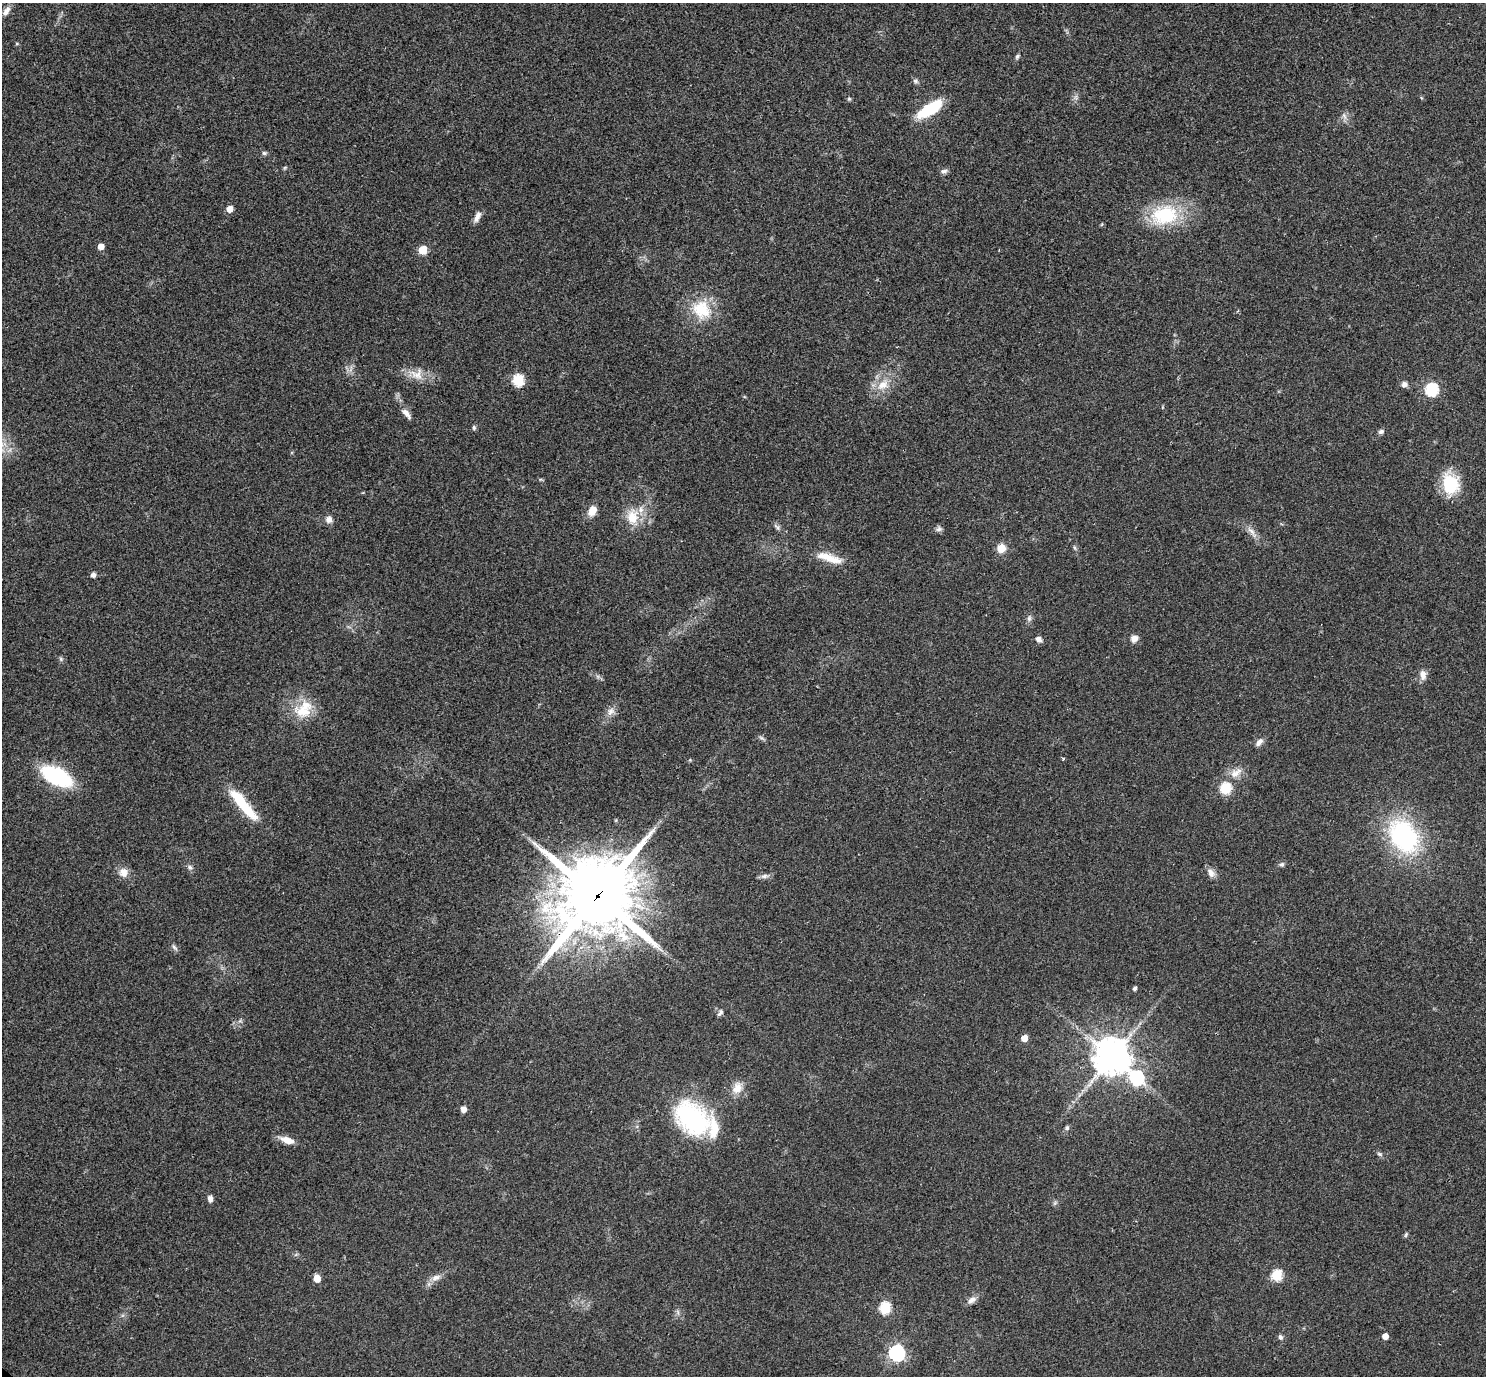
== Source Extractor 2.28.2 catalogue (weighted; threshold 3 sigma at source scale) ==
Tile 10 of 4 x 4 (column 2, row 3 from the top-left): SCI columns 1521-3004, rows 1562-2935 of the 6011 x 6010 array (HDU 1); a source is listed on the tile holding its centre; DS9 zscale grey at full resolution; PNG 1488 x 1378 px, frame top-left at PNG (2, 3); no overlay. Shown black and unused: <1% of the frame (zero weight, under 2 of 3 exposures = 3% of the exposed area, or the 3 px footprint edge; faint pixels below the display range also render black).
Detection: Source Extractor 2.28.2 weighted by HDU 2 'WHT'; one run over the whole footprint, this tile lists its part. Background 0.0573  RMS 0.0073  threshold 0.033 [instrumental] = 3 sigma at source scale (4.5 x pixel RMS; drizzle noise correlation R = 1.50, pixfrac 1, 0.05/0.05 arcsec/px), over >= 5 px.
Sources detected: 80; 2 inside a brighter listed object's ellipse — not listed separately; the other 78 listed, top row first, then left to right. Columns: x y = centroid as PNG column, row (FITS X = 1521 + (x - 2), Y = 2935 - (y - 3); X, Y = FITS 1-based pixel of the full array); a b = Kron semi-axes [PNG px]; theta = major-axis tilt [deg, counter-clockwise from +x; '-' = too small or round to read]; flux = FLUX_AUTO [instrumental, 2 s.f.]
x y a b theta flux
6 11 13 7 53 3.7
17 43 5 3 - 0.72
1017 56 7 4 46 1.4
915 81 8 5 -27 1.5
1076 97 7 4 72 1.6
849 99 5 5 - 1
930 109 28 11 32 30
1344 116 10 5 -65 2.4
264 153 6 5 - 1.4
285 167 6 4 19 0.83
943 171 9 6 15 2.2
230 209 5 5 - 7.6
1164 215 36 24 10 45
477 217 15 6 67 3.7
101 246 5 4 - 6.9
423 250 5 5 - 22
701 310 27 23 -48 26
417 374 19 15 5 10
518 380 6 6 - 56
1404 384 8 7 - 2.6
883 385 18 11 32 11
1431 389 6 6 - 92
406 413 17 7 -51 4.3
474 428 6 5 - 1.2
1381 432 7 6 - 1.8
1450 484 23 17 -79 30
592 511 11 8 60 7.7
632 517 21 15 90 14
329 520 8 8 - 3.6
777 527 12 4 -49 2
939 529 9 6 24 2
1252 532 21 6 -51 5
1001 548 10 9 - 7.9
1075 548 6 4 -71 1.1
829 558 35 9 -16 14
93 575 7 6 - 2.1
1029 618 9 6 90 2
1038 639 7 6 - 2.9
1134 639 8 8 - 4.3
61 659 6 4 -47 1.2
1423 675 12 9 -86 4.7
303 709 27 20 39 19
611 711 12 9 55 4.3
1259 742 11 6 48 3.4
1236 773 20 10 39 7.5
57 776 23 12 -27 82
1225 788 6 6 - 51
243 804 42 10 -50 34
1404 836 34 25 -58 100
1282 864 7 6 - 1.5
190 867 7 6 - 1.8
123 872 11 10 - 6
1211 873 13 8 -57 4
764 876 11 5 18 2.4
597 896 26 22 47 7100
174 947 11 4 -49 1.7
1135 988 4 4 - 1.8
720 1013 10 5 53 1.8
1024 1038 5 5 - 7.9
1112 1057 11 11 - 1500
1137 1078 8 7 - 110
737 1088 16 11 62 8.2
463 1109 5 5 - 5.4
692 1119 38 27 -43 93
1067 1128 7 5 49 1.3
287 1140 19 8 -20 7.1
1379 1154 8 5 -27 1.5
210 1199 7 6 - 2.9
1055 1203 7 4 72 1.1
1406 1235 7 4 71 1.1
1277 1275 6 5 - 49
317 1278 5 5 - 9.9
436 1278 14 8 21 4.7
972 1300 13 7 33 3.8
885 1308 6 6 - 53
1385 1336 5 5 - 5
1280 1337 6 6 - 1.7
897 1353 7 7 - 200
Overlapping masked pixels (flux is a lower limit): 1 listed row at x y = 597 896